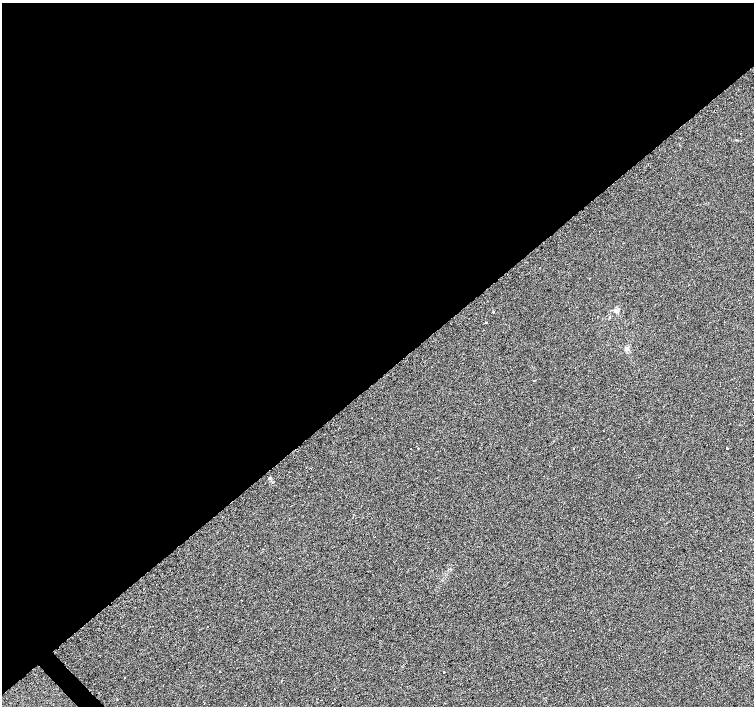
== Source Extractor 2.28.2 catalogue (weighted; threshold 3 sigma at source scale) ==
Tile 2 of 4 x 4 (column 2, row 1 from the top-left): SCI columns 1505-3007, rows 4397-5804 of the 6070 x 6041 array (HDU 1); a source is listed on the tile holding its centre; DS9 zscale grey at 2 x 2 block average (1 PNG px = mean of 2 x 2 image px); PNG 756 x 708 px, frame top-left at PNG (2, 3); no overlay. Shown black and unused: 54% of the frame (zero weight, under 2 of 3 exposures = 3% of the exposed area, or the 3 px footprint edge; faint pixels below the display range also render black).
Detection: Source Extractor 2.28.2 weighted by HDU 2 'WHT'; one run over the whole footprint, this tile lists its part. Background 0.0238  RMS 0.013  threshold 0.0577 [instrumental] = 3 sigma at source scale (4.5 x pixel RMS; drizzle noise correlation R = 1.50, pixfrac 1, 0.0396/0.0396 arcsec/px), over >= 5 px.
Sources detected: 21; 4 cosmic-ray / hot-pixel residue — not listed; the other 17 listed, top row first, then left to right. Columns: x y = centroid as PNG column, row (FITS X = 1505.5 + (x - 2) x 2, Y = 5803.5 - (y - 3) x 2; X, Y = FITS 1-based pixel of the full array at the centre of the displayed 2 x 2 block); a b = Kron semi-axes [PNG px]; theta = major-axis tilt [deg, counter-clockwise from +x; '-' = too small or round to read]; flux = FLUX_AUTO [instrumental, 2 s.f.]
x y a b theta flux
589 278 2 2 - 2.7
617 311 5 5 - 8.9
493 312 2 2 - 20
486 322 2 2 - 31
627 349 6 4 74 8.7
534 380 2 2 - 10
603 431 2 2 - 1.1
418 448 2 2 - 3
727 448 2 2 - 6.3
411 449 2 2 - 1.6
270 478 3 3 - 3.2
720 551 2 2 - 5.2
208 627 2 2 - 7.7
444 672 2 2 - 6.4
125 677 2 2 - 3.3
334 689 2 2 - 2.2
332 703 2 2 - 6.9
Diffuse or blended objects may show on this block-average render without a row.